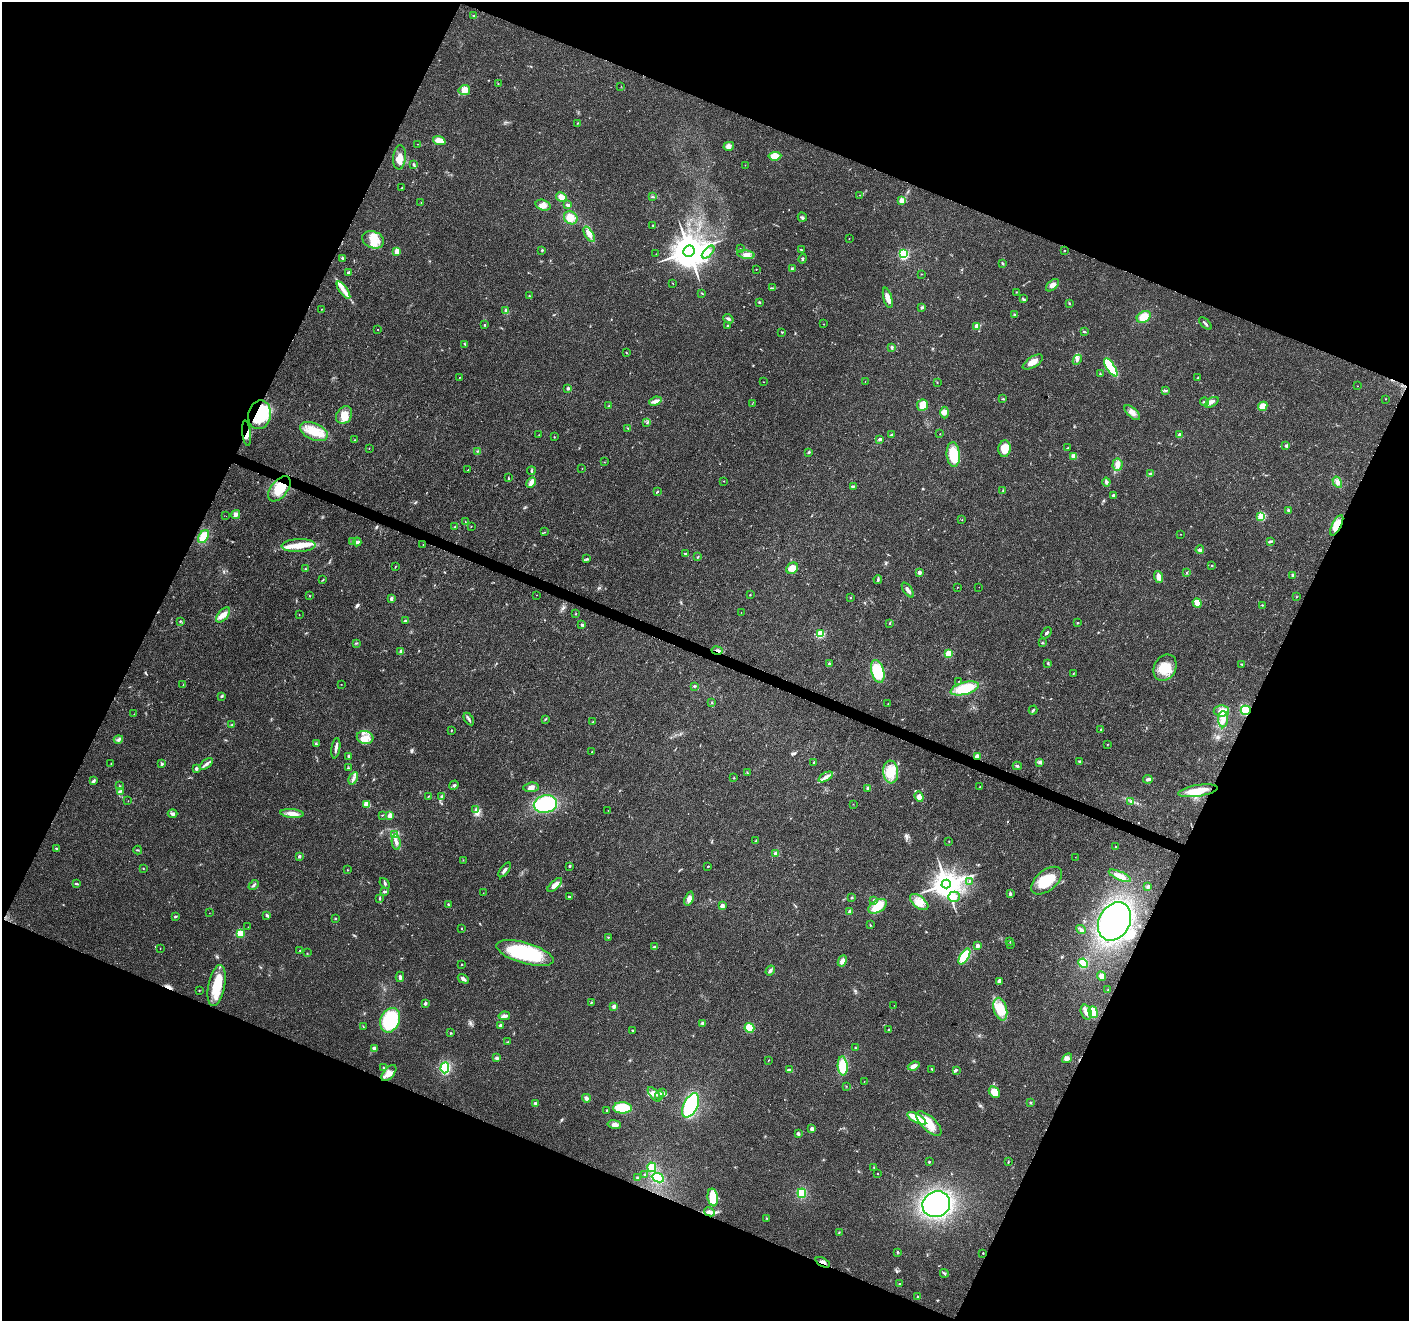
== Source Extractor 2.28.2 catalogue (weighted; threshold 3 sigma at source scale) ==
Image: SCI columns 7-5632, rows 211-5486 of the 5644 x 5762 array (HDU 1 of 3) = the unmasked area's bounding box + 8 px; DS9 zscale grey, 4 x 4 block average (1 PNG px = mean of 4 x 4 image px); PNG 1411 x 1323 px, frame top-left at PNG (2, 2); each listed source drawn as its Kron ellipse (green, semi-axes under 4 px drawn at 4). Shown black and unused: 44% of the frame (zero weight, under 3 of 4 exposures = <1% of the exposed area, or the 3 px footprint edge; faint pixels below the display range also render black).
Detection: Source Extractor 2.28.2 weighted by HDU 2 'WHT'. Background 0.0255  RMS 0.0032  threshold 0.0142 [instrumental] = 3 sigma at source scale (4.5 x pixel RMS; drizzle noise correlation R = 1.50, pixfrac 1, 0.0396/0.0396 arcsec/px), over >= 5 px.
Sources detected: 427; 4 inside a brighter object's white glare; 2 cosmic-ray / hot-pixel residue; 2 long thin detections or spike segments (spike, bleed or trail) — neither listed nor drawn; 7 coinciding with a brighter row at this scale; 16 inside a brighter listed object's ellipse — not listed separately; the other 396 listed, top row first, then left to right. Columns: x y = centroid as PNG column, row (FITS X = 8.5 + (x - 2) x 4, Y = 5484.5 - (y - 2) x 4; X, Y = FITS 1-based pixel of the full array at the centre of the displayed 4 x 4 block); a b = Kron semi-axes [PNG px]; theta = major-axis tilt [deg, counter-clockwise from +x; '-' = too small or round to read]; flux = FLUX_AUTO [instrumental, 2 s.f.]
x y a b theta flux
474 16 2 2 - 1
498 83 2 2 - 1.1
621 86 2 2 - 0.46
464 90 6 5 - 16
578 123 2 2 - 0.78
439 141 6 4 -20 18
417 144 2 2 - 0.52
729 146 5 4 - 9.1
775 156 6 4 6 22
399 157 12 6 84 19
414 165 3 2 - 3.6
745 165 2 2 - 0.41
401 188 2 2 - 0.5
859 195 2 2 - 0.46
561 197 5 4 - 10
652 197 3 2 - 1.5
901 200 2 2 - 31
421 202 2 2 - 0.34
543 205 7 5 -18 10
568 205 3 2 - 4.5
802 217 5 2 - 2.9
571 218 7 6 - 18
653 226 3 2 - 1.9
589 234 8 4 -59 11
849 238 2 2 - 0.75
373 240 11 8 -20 26
740 249 3 2 - 0.93
542 250 2 2 - 2
801 250 2 2 - 1.7
397 251 2 2 - 41
689 251 6 5 - 4800
1064 251 2 2 - 2.2
708 252 8 3 46 7.2
656 254 2 2 - 0.42
746 254 9 4 -9 11
903 254 2 2 - 260
342 258 3 2 - 2.1
803 259 5 2 - 2.3
1002 263 4 2 - 1.5
792 268 3 2 - 1.8
756 269 2 2 - 0.6
348 272 3 2 - 2.4
921 274 2 2 - 0.49
673 283 2 2 - 0.51
1052 285 8 4 44 8
772 288 4 2 - 1.6
343 290 10 3 -56 13
1016 292 2 2 - 0.85
702 293 2 2 - 1
529 296 2 2 - 1.2
888 298 10 4 -75 12
1024 299 4 2 - 2.2
759 302 2 2 - 2.7
1069 303 3 2 - 0.84
922 307 3 2 - 2.5
321 309 2 2 - 0.54
506 311 3 2 - 5.7
1015 315 3 2 - 1.4
1144 317 7 5 30 28
728 319 5 3 - 3.6
824 324 2 2 - 0.59
1205 324 8 2 -43 4
484 325 2 2 - 3.6
728 326 3 2 - 2.1
977 326 2 2 - 43
378 330 2 2 - 0.57
782 332 3 2 - 1.7
1084 332 3 2 - 1.7
465 344 4 2 - 2.2
892 347 4 3 - 3.1
626 352 2 2 - 1.2
1077 360 5 2 - 4
1033 362 11 5 32 16
1111 367 10 4 -57 93
1100 374 2 2 - 1.1
459 377 2 2 - 0.74
1198 377 3 2 - 1.2
865 381 2 2 - 0.37
763 382 2 2 - 0.46
937 382 2 2 - 0.92
1357 386 2 2 - 0.64
568 388 2 2 - 18
1165 391 3 2 - 1.1
1003 399 3 2 - 1.5
1386 399 2 2 - 0.64
655 401 6 4 21 6.9
1204 402 4 2 - 3.6
1212 402 7 3 29 6.7
752 404 2 2 - 0.48
923 405 6 5 - 25
609 406 2 2 - 1.2
1263 406 5 4 - 20
944 413 6 4 -90 7.3
1132 413 9 4 -44 11
259 415 14 11 78 59
344 415 9 7 57 23
647 423 2 2 - 0.72
628 428 3 2 - 1.3
314 432 14 8 -24 38
247 433 12 3 -83 12
940 434 2 2 - 0.66
539 435 2 2 - 0.48
891 435 3 2 - 2.3
1180 435 2 2 - 20
554 437 2 2 - 1.3
880 439 3 3 - 4.7
354 440 2 2 - 1.1
1286 445 3 2 - 2.2
369 448 2 2 - 0.67
1067 448 3 2 - 1.2
1004 449 8 6 84 29
477 451 3 2 - 1.3
809 452 3 2 - 2.6
953 454 12 6 -85 56
1074 456 4 4 - 9.9
604 462 2 2 - 0.63
1118 465 6 5 - 8.9
582 468 2 2 - 0.6
468 470 2 2 - 1.1
531 471 4 2 - 2.4
1151 474 4 3 - 3.1
508 478 3 2 - 1.4
724 481 2 2 - 0.67
531 482 5 4 - 6.4
1106 482 4 3 - 4.4
1337 482 6 3 -59 7
853 486 2 2 - 1.2
279 489 14 8 52 48
1003 490 3 2 - 1.3
657 492 4 2 - 1.6
1114 495 4 2 - 3.1
1288 510 3 2 - 3
236 515 5 3 - 6.6
226 516 2 2 - 0.21
1261 516 2 2 - 130
962 519 2 2 - 0.59
465 522 2 2 - 0.52
1337 525 11 4 63 32
455 526 2 2 - 0.85
471 527 2 2 - 0.93
544 532 2 2 - 0.56
1180 534 2 2 - 0.58
204 537 7 4 57 23
353 541 3 3 - 3.2
1270 541 3 2 - 2.2
357 542 4 4 - 4.4
423 544 2 2 - 0.67
299 546 17 6 2 32
1200 550 4 3 - 3.1
686 554 4 2 - 2.9
698 556 2 2 - 1.3
586 559 3 2 - 1.5
1212 566 2 2 - 2.4
395 567 2 2 - 0.92
792 568 6 5 - 20
305 569 2 2 - 0.84
919 572 4 4 - 4.1
1187 572 2 2 - 0.98
1293 575 3 2 - 2.5
1159 577 6 3 -71 11
878 579 4 2 - 2.5
323 580 4 2 - 1.2
958 587 2 2 - 0.6
979 587 2 2 - 0.47
908 590 8 2 -54 9.9
536 595 2 2 - 0.39
750 595 2 2 - 0.98
309 596 2 2 - 0.89
850 597 2 2 - 0.79
1297 597 2 2 - 0.56
391 598 3 2 - 5.8
1197 603 5 3 - 16
1262 605 3 2 - 0.91
741 613 2 2 - 0.87
575 614 2 2 - 0.79
223 615 9 5 48 13
299 615 2 2 - 0.53
180 621 2 2 - 1.7
406 621 3 2 - 2.7
890 623 3 2 - 1.2
1077 623 2 2 - 2.4
582 625 3 2 - 2.7
1047 633 6 2 50 3.1
820 634 3 3 - 36
357 643 2 2 - 0.9
1042 643 3 2 - 1.6
401 651 3 2 - 2.7
717 651 5 2 - 3
948 653 2 2 - 86
829 663 2 2 - 1.2
1048 663 3 2 - 1.7
1242 665 2 2 - 0.78
1165 668 14 11 61 39
878 671 12 6 -75 53
1073 673 2 2 - 1.7
959 681 2 2 - 0.71
341 684 2 2 - 0.55
183 685 2 2 - 0.73
694 686 3 2 - 1.7
965 688 14 6 15 64
221 696 3 2 - 2.3
712 703 2 2 - 0.79
888 704 2 2 - 0.71
1033 710 4 2 - 2.5
1246 710 5 4 - 34
1221 711 7 5 0 24
134 714 2 2 - 0.56
469 719 7 2 -58 3.4
545 719 3 2 - 1.5
1223 719 8 5 88 11
593 721 2 2 - 0.98
232 724 2 2 - 0.81
451 730 2 2 - 1.9
1100 730 2 2 - 1.5
365 737 8 6 -13 18
118 739 5 2 - 3
316 744 4 2 - 2.6
1108 744 2 2 - 0.69
336 748 10 2 81 6.5
592 752 2 2 - 0.63
349 756 3 2 - 2.9
977 756 4 3 - 8.7
1080 761 3 2 - 1.6
814 762 3 2 - 1.5
1040 762 2 2 - 1.9
111 763 2 2 - 0.58
162 764 2 2 - 11
206 764 7 3 38 6.2
1017 766 4 2 - 2.5
348 768 3 2 - 1
196 769 2 2 - 11
891 772 11 7 -85 27
748 773 2 2 - 0.65
826 777 8 3 31 7.3
353 778 6 3 63 5.9
734 778 2 2 - 1.3
1148 779 5 2 - 3.8
93 781 4 2 - 4
454 785 5 2 - 2.9
119 786 2 2 - 0.86
531 787 8 4 6 7.9
980 787 2 2 - 1.3
868 788 2 2 - 18
120 791 2 2 - 1.3
1198 791 20 5 9 31
429 796 3 2 - 1.2
442 797 3 2 - 2.7
919 797 5 4 - 7.7
128 801 2 2 - 0.44
1131 801 2 2 - 1.1
367 804 4 3 - 15
545 804 12 8 12 130
853 804 2 2 - 0.44
475 810 2 2 - 1
608 810 2 2 - 0.49
292 813 11 4 -6 15
173 814 5 3 - 4.2
383 815 3 2 - 1.2
390 816 2 2 - 43
395 834 3 2 - 2
756 840 4 2 - 1.7
949 841 2 2 - 0.93
396 842 8 4 -82 7.8
1115 847 2 2 - 2.3
56 848 2 2 - 3.3
138 850 4 2 - 1.3
776 854 2 2 - 30
299 856 2 2 - 12
1075 857 2 2 - 0.36
463 860 2 2 - 0.52
569 866 3 2 - 2
708 866 2 2 - 2.1
143 869 2 2 - 0.75
347 870 2 2 - 0.74
505 870 8 2 53 6
1120 876 12 3 -24 19
969 881 2 2 - 1.2
1047 881 18 10 39 65
385 883 6 2 -49 2.7
76 884 3 2 - 1.9
946 884 4 4 - 2800
254 885 6 2 41 2.9
555 885 9 3 42 11
1148 887 4 3 - 2.7
384 891 3 2 - 3.2
483 893 2 2 - 0.4
1010 894 3 2 - 3.1
569 897 3 2 - 2.6
954 897 6 5 - 8.3
379 898 3 2 - 1.5
852 898 2 2 - 2.3
689 899 7 4 71 9.3
874 900 2 2 - 1.2
919 902 11 6 -39 17
448 905 3 2 - 1.9
722 906 2 2 - 29
877 906 10 6 32 37
850 912 2 2 - 25
209 913 2 2 - 0.31
267 915 3 2 - 3.5
175 917 2 2 - 6.1
335 918 2 2 - 1.4
1115 921 20 15 60 280
870 925 2 2 - 0.81
248 927 2 2 - 0.5
461 928 2 2 - 2.1
1081 929 5 3 - 3.8
240 933 2 2 - 95
608 937 2 2 - 0.88
1010 942 2 2 - 0.9
1010 944 2 2 - 0.5
978 946 2 2 - 23
655 947 4 3 - 3.1
160 949 2 2 - 0.47
300 950 2 2 - 0.76
307 953 2 2 - 0.62
525 953 29 10 -16 140
964 956 9 4 59 50
842 961 6 4 63 6.3
1083 963 5 4 - 43
462 964 2 2 - 2.3
770 970 5 3 - 4.4
1101 976 5 4 - 8
400 977 5 2 - 4.4
463 979 6 3 -30 5.6
999 981 4 3 - 5.6
217 986 21 8 79 51
199 990 2 2 - 0.87
1108 990 2 2 - 0.95
591 1003 3 2 - 1.4
425 1004 3 3 - 2.7
894 1005 2 2 - 0.53
614 1006 4 3 - 4.4
1000 1009 11 6 -74 43
1086 1012 7 5 -72 11
1093 1012 6 4 -72 29
504 1016 6 3 10 6.3
390 1020 12 9 66 92
703 1023 3 3 - 3.6
500 1025 2 2 - 11
363 1027 2 2 - 0.71
749 1028 5 4 - 31
632 1030 2 2 - 1.5
889 1030 2 2 - 1.7
451 1033 2 2 - 1.7
508 1042 2 2 - 0.98
374 1048 2 2 - 22
855 1048 2 2 - 1.4
496 1058 3 3 - 3.4
1067 1058 5 3 - 5.7
769 1060 2 2 - 0.77
843 1066 9 5 -86 50
914 1066 6 3 22 9.4
383 1068 3 2 - 1.4
445 1068 5 4 - 66
932 1069 3 2 - 2.4
789 1070 4 3 - 3.7
956 1070 4 2 - 2.6
389 1073 9 5 49 13
864 1082 2 2 - 0.49
846 1086 2 2 - 0.49
994 1092 6 5 - 17
662 1093 4 3 - 5.1
654 1094 9 4 -50 11
659 1095 4 2 - 2.7
586 1098 4 3 - 4.4
1030 1102 3 2 - 1.7
535 1103 3 2 - 2.9
691 1105 13 7 63 160
622 1108 9 5 -1 57
607 1110 2 2 - 6
917 1118 10 3 -30 52
614 1124 7 4 -9 7.8
929 1124 16 7 -43 35
812 1129 2 2 - 25
798 1134 2 2 - 18
929 1162 2 2 - 4.5
1008 1162 3 2 - 1.5
652 1167 5 4 - 19
874 1168 2 2 - 0.58
645 1174 2 2 - 0.86
878 1174 2 2 - 0.77
637 1178 3 2 - 1.3
658 1178 6 4 -25 54
802 1193 4 4 - 39
713 1197 9 5 -80 44
936 1204 14 12 27 300
709 1212 6 3 -28 7.1
766 1218 2 2 - 0.9
839 1232 3 2 - 1.4
897 1252 2 2 - 1.8
983 1253 2 2 - 2
823 1262 8 2 -27 6
944 1273 4 2 - 2
899 1284 2 2 - 1.1
918 1297 2 2 - 6.3
Overlapping masked pixels (flux is a lower limit): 8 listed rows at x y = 259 415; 247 433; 279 489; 1337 525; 717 651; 1246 710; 977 756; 823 1262
Diffuse or blended objects may show on this block-average render without a row.